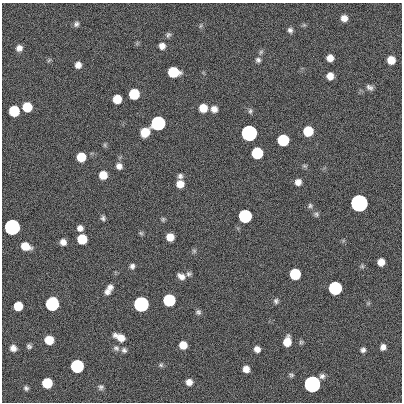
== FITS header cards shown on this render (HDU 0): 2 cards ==
NAXIS1  =                  400
NAXIS2  =                  400

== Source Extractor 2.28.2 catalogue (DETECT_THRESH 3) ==
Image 400 x 400 px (HDU 0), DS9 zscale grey, 1 PNG px = 1 image px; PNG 404 x 404 px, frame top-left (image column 1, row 400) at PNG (2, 3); no overlay
Background 0.954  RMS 33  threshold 100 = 3 sigma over >= 5 px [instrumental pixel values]
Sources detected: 89; all 89 listed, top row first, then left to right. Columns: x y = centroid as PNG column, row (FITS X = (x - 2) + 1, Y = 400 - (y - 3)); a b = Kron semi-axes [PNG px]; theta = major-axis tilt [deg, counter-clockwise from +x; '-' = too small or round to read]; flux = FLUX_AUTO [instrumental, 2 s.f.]
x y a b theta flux
344 18 6 6 - 1.6e+04
76 24 8 6 53 6.6e+03
200 26 7 3 71 3.0e+03
290 30 7 6 - 6.8e+03
168 35 8 6 69 5.4e+03
162 46 7 7 - 1.3e+04
19 48 8 7 - 1.2e+04
261 52 8 5 60 4.7e+03
330 58 6 6 - 1.8e+04
49 60 7 4 45 3.1e+03
258 60 7 6 - 6.2e+03
391 60 7 6 - 3.2e+04
78 65 6 6 - 1.4e+04
173 72 8 7 - 1.2e+05
330 76 6 6 - 1.9e+04
369 87 9 6 -28 8.0e+03
134 94 7 7 - 1.2e+05
117 99 7 7 - 4.7e+04
27 107 7 7 - 7.3e+04
203 108 7 7 - 3.8e+04
214 109 7 7 - 1.4e+04
14 111 7 7 - 1.2e+05
250 111 8 6 89 4.9e+03
158 123 7 7 - 1.0e+06
308 131 7 7 - 9.0e+04
145 132 8 7 - 5.1e+04
249 133 7 7 - 3.5e+06
283 140 7 7 - 2.1e+05
105 145 6 4 -89 3.6e+03
257 153 7 7 - 1.8e+05
81 157 7 7 - 5.7e+04
119 166 7 7 - 1.2e+04
304 166 8 4 -19 3.9e+03
103 175 7 7 - 3.5e+04
180 176 7 6 - 6.3e+03
298 182 7 7 - 1.4e+04
180 184 8 7 - 2.4e+04
359 203 7 7 - 1.1e+07
310 206 7 6 - 5.0e+03
316 214 8 6 -28 5.6e+03
245 216 7 7 - 5.4e+05
103 218 6 5 - 5.3e+03
163 219 6 5 - 3.7e+03
12 227 7 7 - 2.9e+06
80 228 6 6 - 1.2e+04
141 233 7 5 -4 3.7e+03
170 237 7 6 - 2.9e+04
82 239 7 7 - 7.7e+04
63 242 6 6 - 1.3e+04
25 246 8 6 -21 3.7e+04
194 251 6 6 - 4.1e+03
381 262 6 6 - 2.0e+04
132 266 7 6 - 7.0e+03
362 266 7 5 -45 3.8e+03
189 274 7 6 - 5.2e+03
295 274 7 7 - 1.4e+05
181 276 9 6 -31 1.2e+04
110 287 7 7 - 1.0e+04
335 288 7 7 - 5.7e+05
107 292 7 7 - 9.9e+03
169 300 7 7 - 3.1e+05
276 301 7 6 - 5.8e+03
368 303 6 5 - 3.3e+03
52 304 8 7 - 6.1e+05
141 304 7 7 - 2.1e+06
18 306 7 7 - 5.0e+04
198 312 7 7 - 5.9e+03
120 337 13 7 -27 2.5e+04
49 340 7 7 - 4.8e+04
287 342 9 6 78 3.3e+04
301 342 6 5 - 3.8e+03
183 345 7 6 - 2.8e+04
29 346 7 6 - 5.5e+03
383 347 6 5 - 1.1e+04
13 348 7 6 - 1.4e+04
116 348 10 7 -33 7.9e+03
257 349 6 6 - 1.3e+04
124 350 6 6 - 6.3e+03
363 350 6 5 - 6.8e+03
161 365 7 5 -2 4.3e+03
77 366 7 7 - 5.2e+05
246 369 6 6 - 1.6e+04
291 375 5 5 - 4.2e+03
322 376 6 6 - 7.6e+03
189 382 6 6 - 1.5e+04
47 383 7 7 - 1.0e+05
312 384 7 7 - 5.5e+06
101 387 8 7 - 6.3e+03
26 388 6 5 - 5.3e+03